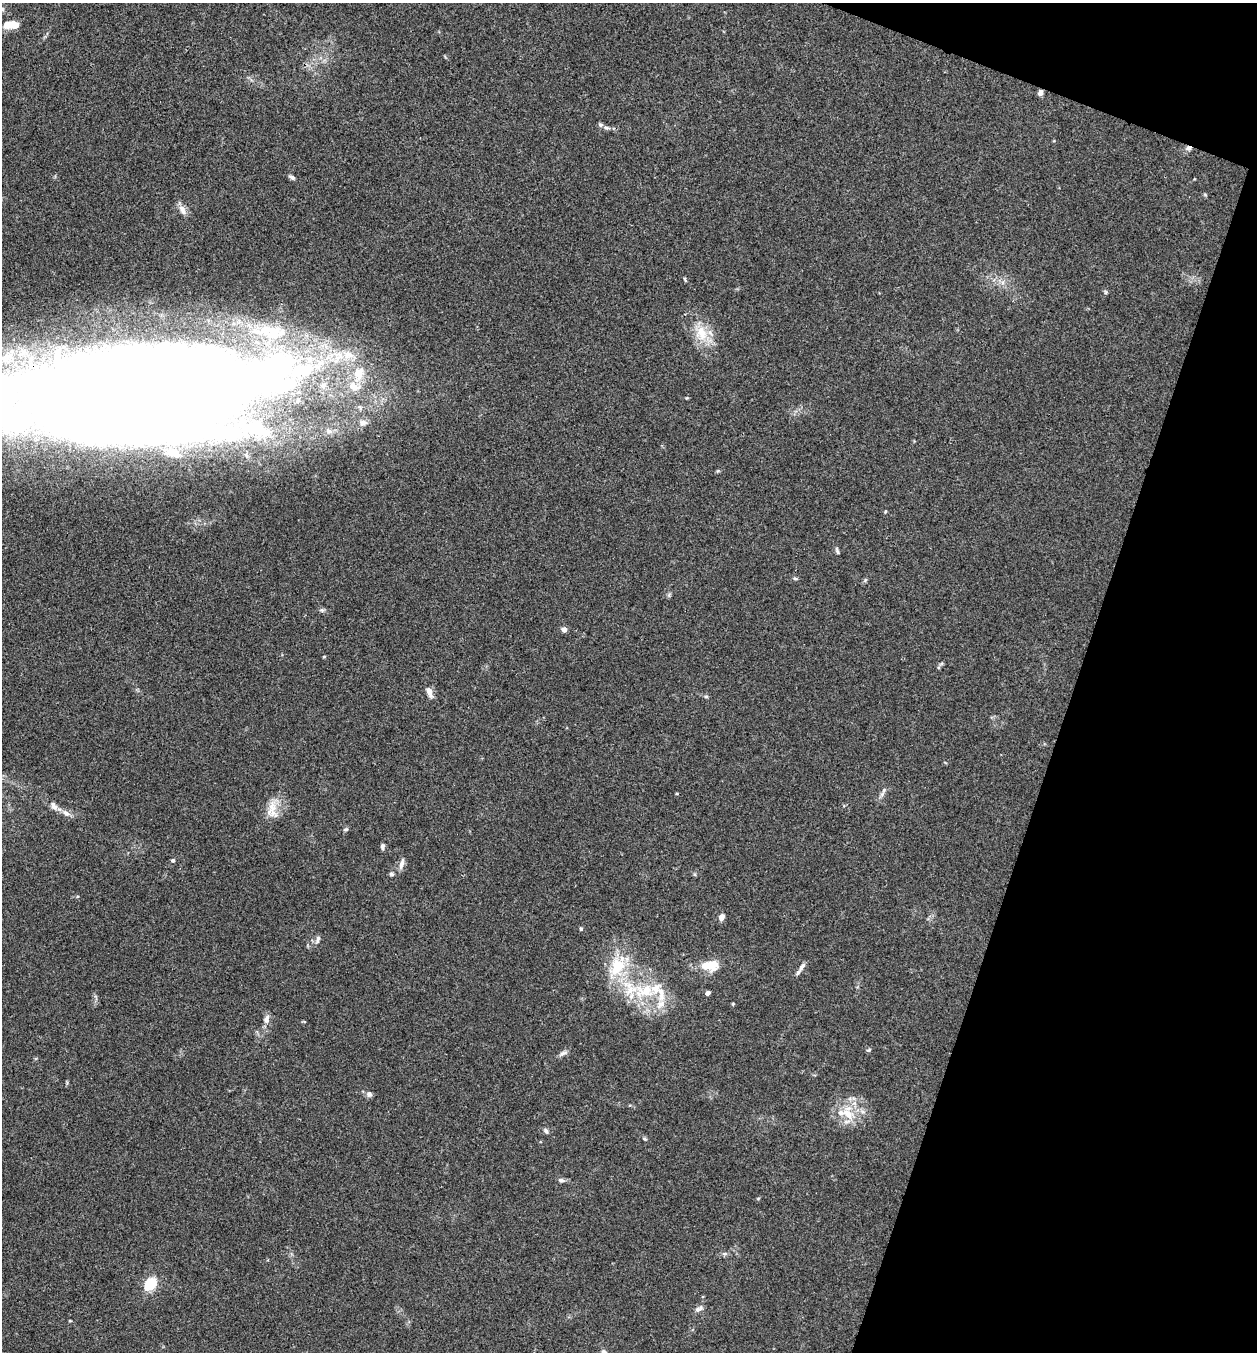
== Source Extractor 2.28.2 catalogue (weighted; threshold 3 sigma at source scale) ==
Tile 8 of 4 x 4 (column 4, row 2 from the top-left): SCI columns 4030-5284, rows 2702-4051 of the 5419 x 5403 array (HDU 1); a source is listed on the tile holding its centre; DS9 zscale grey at full resolution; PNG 1259 x 1354 px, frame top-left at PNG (2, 3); no overlay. Shown black and unused: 17% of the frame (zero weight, under 3 of 4 exposures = <1% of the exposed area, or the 3 px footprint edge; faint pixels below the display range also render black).
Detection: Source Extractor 2.28.2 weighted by HDU 2 'WHT'; one run over the whole footprint, this tile lists its part. Background 0.0288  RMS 0.0045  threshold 0.0202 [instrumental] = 3 sigma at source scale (4.5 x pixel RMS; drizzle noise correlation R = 1.50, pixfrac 1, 0.05/0.05 arcsec/px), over >= 5 px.
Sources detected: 73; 9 inside a brighter object's white glare — not listed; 9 inside a brighter listed object's ellipse — not listed separately; the other 55 listed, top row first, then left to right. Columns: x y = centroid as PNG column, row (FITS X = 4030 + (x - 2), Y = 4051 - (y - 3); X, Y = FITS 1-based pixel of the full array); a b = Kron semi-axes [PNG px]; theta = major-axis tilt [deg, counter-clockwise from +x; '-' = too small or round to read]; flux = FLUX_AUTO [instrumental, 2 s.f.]
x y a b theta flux
2 9 7 4 -45 0.91
13 25 10 7 -9 6.8
1040 93 5 5 - 2.1
606 128 9 6 -20 1.4
1188 148 8 5 16 1.4
292 177 8 5 -29 1.1
182 210 15 7 -60 2.6
685 279 7 3 -70 0.56
266 330 45 14 8 19
701 333 22 17 -76 11
348 355 16 12 -13 7.3
6 358 29 16 21 16
304 370 25 10 14 24
359 374 21 15 77 11
323 385 9 7 55 2.1
128 393 78 55 15 350
363 423 11 8 8 2.7
258 428 32 21 -15 23
329 431 8 6 -33 1.5
172 452 4 3 - 0.77
837 550 11 3 -70 0.85
795 578 6 4 -2 0.63
322 610 6 5 - 0.82
564 629 4 4 - 3.5
324 657 5 3 - 0.38
429 692 15 6 -69 2.6
706 696 6 4 0 0.57
884 790 7 4 47 0.96
54 806 13 8 -54 2.3
272 806 20 11 -88 6.2
66 813 12 6 -34 2.4
346 829 7 4 7 0.67
382 846 7 5 85 1.1
173 860 5 5 - 0.79
402 864 15 5 73 2.1
391 874 6 5 - 0.71
721 917 7 6 - 2.2
581 929 4 4 - 0.81
318 939 11 5 73 1.4
617 966 28 19 64 18
710 966 24 13 0 8.4
802 967 12 5 53 1.6
644 991 42 20 7 24
707 993 5 4 - 1.4
733 1004 4 3 - 0.42
266 1019 12 8 70 2.2
869 1050 6 4 12 0.58
563 1053 12 5 27 1.4
369 1094 9 7 -42 1.5
848 1114 21 13 -74 8.9
546 1131 8 5 -69 0.93
644 1139 6 4 -21 0.62
561 1180 8 5 -10 1.1
151 1284 13 8 45 14
699 1309 11 6 25 1.6
Overlapping masked pixels (flux is a lower limit): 3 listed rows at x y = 1040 93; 1188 148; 6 358
Isophote crosses this tile's border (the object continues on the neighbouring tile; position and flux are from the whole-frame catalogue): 2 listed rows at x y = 2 9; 6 358